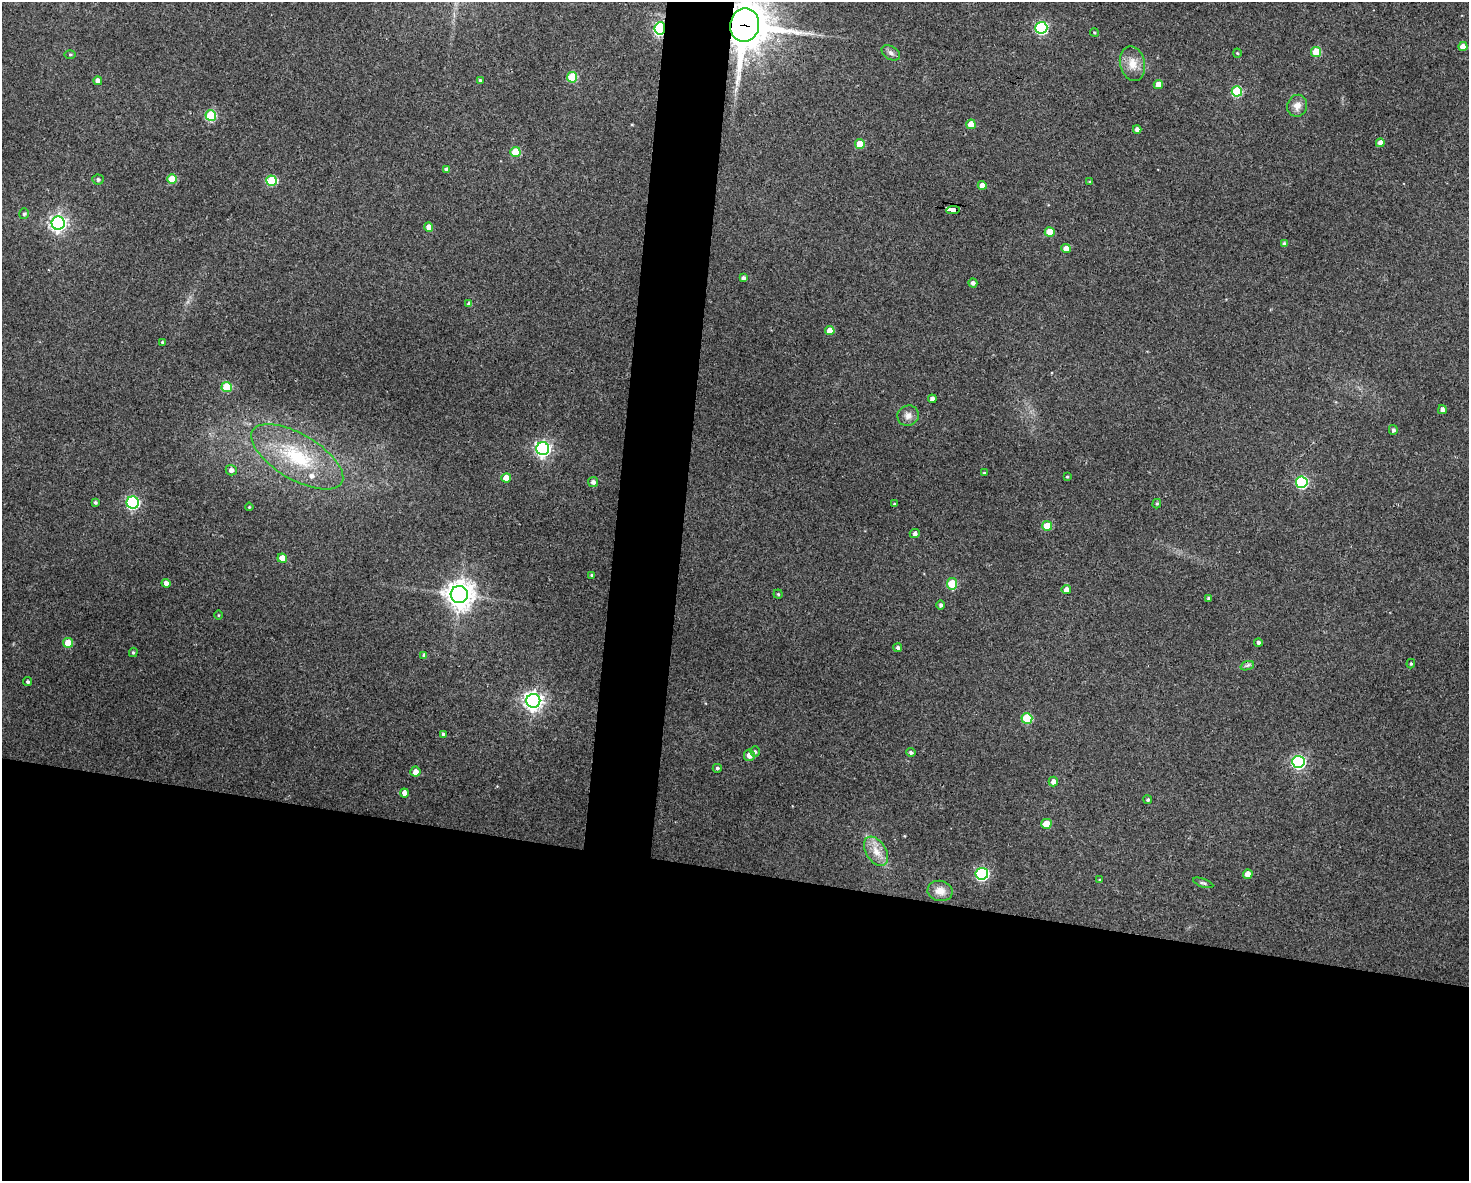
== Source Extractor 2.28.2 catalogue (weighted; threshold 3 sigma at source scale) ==
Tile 11 of 3 x 4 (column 2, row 4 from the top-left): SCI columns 1582-3048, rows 6-1184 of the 4744 x 4723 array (HDU 1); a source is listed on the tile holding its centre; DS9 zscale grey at full resolution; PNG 1471 x 1183 px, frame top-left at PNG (2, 2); each listed source drawn as its Kron ellipse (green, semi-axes under 4 px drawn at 4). Shown black and unused: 29% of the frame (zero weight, under 3 of 4 exposures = <1% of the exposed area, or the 3 px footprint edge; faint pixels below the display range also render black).
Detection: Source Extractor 2.28.2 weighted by HDU 2 'WHT'; one run over the whole footprint, this tile lists its part. Background 0.124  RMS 0.0062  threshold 0.0281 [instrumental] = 3 sigma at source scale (4.5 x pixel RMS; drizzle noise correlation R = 1.50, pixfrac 1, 0.05/0.05 arcsec/px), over >= 5 px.
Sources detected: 99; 2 inside a brighter listed object's ellipse — not listed separately; the other 97 listed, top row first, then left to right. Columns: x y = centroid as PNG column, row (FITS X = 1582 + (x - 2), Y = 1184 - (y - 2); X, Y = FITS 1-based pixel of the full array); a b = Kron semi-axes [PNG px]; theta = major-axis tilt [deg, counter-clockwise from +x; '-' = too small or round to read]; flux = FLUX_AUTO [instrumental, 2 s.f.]
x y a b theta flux
745 25 17 14 81 2300
660 28 6 5 - 100
1041 28 6 6 - 85
1094 32 4 3 - 0.64
1463 46 4 4 - 3.6
1316 52 5 5 - 19
891 53 10 6 -31 2.2
1237 53 4 4 - 0.7
70 54 6 4 -1 0.73
1132 64 18 12 -78 8.3
572 77 5 5 - 28
480 80 3 3 - 0.71
98 81 4 4 - 3.6
1158 85 4 4 - 7.1
1237 91 5 5 - 40
1297 106 11 10 - 4.6
211 116 5 5 - 40
971 124 5 5 - 9.2
1137 129 4 4 - 2.9
1380 143 4 4 - 4.2
860 144 5 5 - 13
515 152 5 5 - 16
447 169 4 4 - 2.2
98 179 5 5 - 1.4
172 179 5 5 - 18
272 181 5 5 - 34
1090 182 4 3 - 0.82
982 185 4 4 - 6.6
953 210 7 3 4 21
24 214 5 4 - 1.1
58 223 6 6 - 230
429 227 4 4 - 4.7
1050 232 5 5 - 14
1284 244 4 4 - 1.9
1066 249 5 4 - 5.8
743 278 4 4 - 1.8
973 283 4 4 - 1.9
469 304 4 3 - 1.6
830 331 4 4 - 7.6
162 342 3 3 - 0.81
227 387 5 5 - 27
932 399 4 4 - 2.9
1442 410 4 4 - 2.4
908 416 11 10 - 4
1393 430 5 4 - 1.5
543 449 6 6 - 180
297 457 51 22 -30 46
231 470 5 5 - 2.8
984 473 3 3 - 0.66
1067 477 3 2 - 0.56
506 478 5 4 - 9.7
593 482 5 5 - 2.3
1302 482 6 5 - 64
95 502 3 3 - 0.99
133 503 6 6 - 95
894 504 3 3 - 0.8
1157 504 5 4 - 0.78
249 507 4 3 - 0.55
1047 526 5 5 - 15
915 534 5 4 - 1.8
282 558 4 4 - 6.6
592 575 3 3 - 0.92
166 583 4 4 - 3.6
952 584 6 5 - 23
1066 590 5 4 - 4
459 594 8 8 - 760
778 594 4 4 - 0.79
1209 598 3 3 - 1.4
941 605 4 4 - 1.4
218 615 4 3 - 0.52
1258 642 4 4 - 1.8
68 643 5 5 - 14
898 648 4 4 - 1.5
133 652 5 4 - 0.86
424 655 4 4 - 1.3
1411 664 4 4 - 0.8
1247 666 7 4 20 1.4
28 682 4 4 - 1.1
533 701 7 7 - 320
1027 718 5 5 - 30
443 734 4 3 - 1.1
755 752 5 4 - 1.2
911 752 5 4 - 1.4
749 755 6 5 - 4.5
1298 762 6 6 - 120
717 768 4 4 - 1.4
415 772 5 5 - 4
1053 782 5 4 - 3.6
404 793 4 4 - 4.3
1148 800 4 4 - 1.1
1046 824 5 5 - 13
876 851 16 10 -57 7.6
982 874 6 6 - 110
1248 874 4 4 - 6.1
1100 880 4 3 - 0.76
1203 883 10 4 -19 1.2
940 891 12 10 -8 6.6
Overlapping masked pixels (flux is a lower limit): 3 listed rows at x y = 745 25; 660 28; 953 210
Isophote crosses this tile's border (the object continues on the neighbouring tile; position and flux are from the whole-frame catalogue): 1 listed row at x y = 745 25